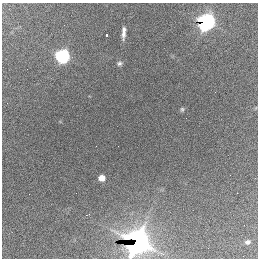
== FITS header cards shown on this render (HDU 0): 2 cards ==
NAXIS1  =                  256 / length of data axis 1
NAXIS2  =                  256 / length of data axis 2

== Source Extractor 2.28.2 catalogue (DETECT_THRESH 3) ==
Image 256 x 256 px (HDU 0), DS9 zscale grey, 1 PNG px = 1 image px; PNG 260 x 260 px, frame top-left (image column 1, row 256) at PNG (2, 3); no overlay
Background 2390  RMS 62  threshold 186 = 3 sigma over >= 5 px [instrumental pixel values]
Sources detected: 11; all 11 listed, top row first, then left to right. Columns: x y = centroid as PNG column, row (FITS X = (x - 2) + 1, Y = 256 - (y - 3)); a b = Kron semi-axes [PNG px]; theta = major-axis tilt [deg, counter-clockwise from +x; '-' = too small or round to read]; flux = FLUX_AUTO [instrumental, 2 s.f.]
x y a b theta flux
206 22 9 7 36 2.1e+06
124 33 11 3 87 2.1e+04
107 35 4 3 - 1.3e+04
62 56 7 6 - 1.3e+06
119 63 6 5 - 8.9e+03
182 109 6 5 - 5.9e+03
186 118 2 2 - 1.3e+04
102 178 5 5 - 4.2e+04
237 193 2 2 - 2.1e+03
138 242 12 10 86 3.3e+06
247 242 8 6 20 1.4e+04
At the frame edge (FLAGS 8, measured only in part): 1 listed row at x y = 138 242